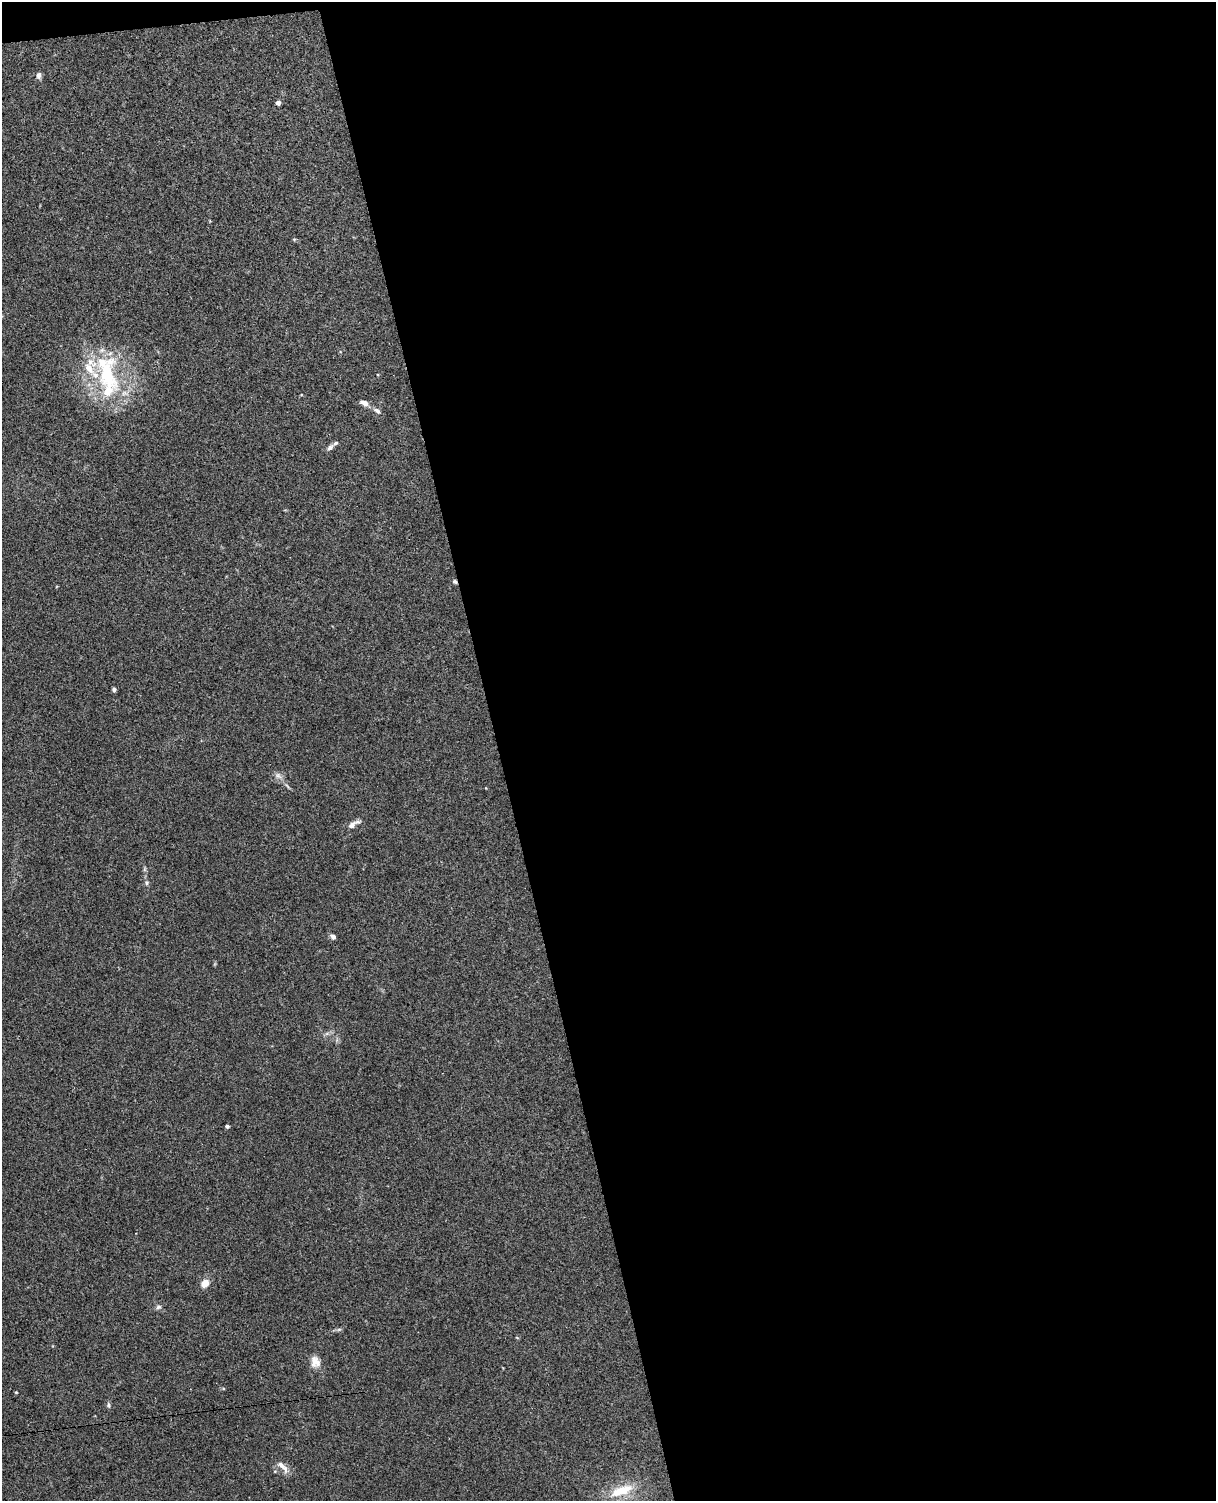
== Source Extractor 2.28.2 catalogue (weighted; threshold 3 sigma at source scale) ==
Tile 4 of 4 x 3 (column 4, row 1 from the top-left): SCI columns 3699-4912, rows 3148-4646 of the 4968 x 4908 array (HDU 1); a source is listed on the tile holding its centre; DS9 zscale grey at full resolution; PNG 1218 x 1503 px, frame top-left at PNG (2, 2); no overlay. Shown black and unused: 60% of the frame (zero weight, under 3 of 4 exposures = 5% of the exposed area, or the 3 px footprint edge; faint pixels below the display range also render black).
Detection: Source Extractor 2.28.2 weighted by HDU 2 'WHT'; one run over the whole footprint, this tile lists its part. Background 0.0381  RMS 0.0041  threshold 0.0187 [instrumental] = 3 sigma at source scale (4.5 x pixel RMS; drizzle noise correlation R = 1.50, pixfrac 1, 0.05/0.05 arcsec/px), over >= 5 px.
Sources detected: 24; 2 inside a brighter listed object's ellipse — not listed separately; the other 22 listed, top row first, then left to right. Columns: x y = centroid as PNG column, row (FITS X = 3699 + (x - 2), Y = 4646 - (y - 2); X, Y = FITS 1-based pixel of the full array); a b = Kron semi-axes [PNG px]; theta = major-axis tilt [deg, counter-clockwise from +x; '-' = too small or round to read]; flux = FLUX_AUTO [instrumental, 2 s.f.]
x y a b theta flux
39 75 8 6 83 1.3
278 103 5 5 - 1.2
106 373 61 29 -76 42
364 403 12 6 -21 2.2
377 411 12 6 -36 1.5
330 447 10 7 40 1.6
455 581 6 5 - 0.65
114 689 5 5 - 0.8
278 776 10 7 -45 1.8
287 786 9 3 -45 0.74
352 825 11 7 41 2.3
147 883 6 5 - 0.7
333 937 6 5 - 1.3
227 1126 4 3 - 0.87
205 1283 12 9 46 3.1
158 1307 8 5 17 0.95
339 1329 7 4 19 0.71
315 1362 15 12 -71 3.7
16 1392 4 3 - 0.35
108 1405 8 4 -82 0.72
283 1467 20 7 -47 2.9
621 1491 33 12 21 12
Overlapping masked pixels (flux is a lower limit): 1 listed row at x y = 455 581